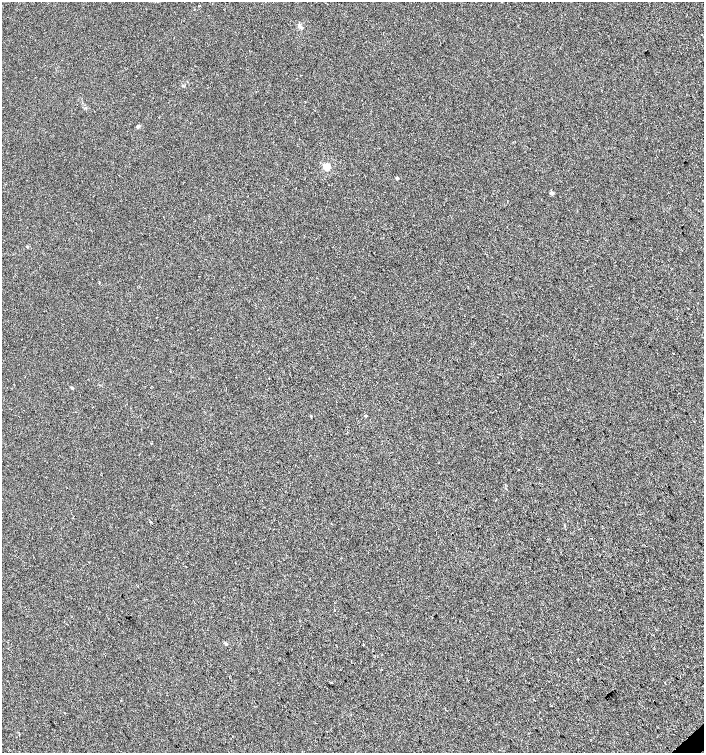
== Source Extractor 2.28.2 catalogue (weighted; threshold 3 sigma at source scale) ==
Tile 6 of 4 x 4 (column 2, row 2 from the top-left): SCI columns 1611-3013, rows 3001-4501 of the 5962 x 6005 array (HDU 1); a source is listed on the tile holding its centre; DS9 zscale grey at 2 x 2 block average (1 PNG px = mean of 2 x 2 image px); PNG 706 x 755 px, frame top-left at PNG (2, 2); no overlay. Shown black and unused: <1% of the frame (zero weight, under 2 of 3 exposures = <1% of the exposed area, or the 3 px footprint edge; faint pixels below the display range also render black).
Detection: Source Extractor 2.28.2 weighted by HDU 2 'WHT'; one run over the whole footprint, this tile lists its part. Background 0.00128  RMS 0.0057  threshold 0.0255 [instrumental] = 3 sigma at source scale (4.5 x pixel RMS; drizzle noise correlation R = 1.50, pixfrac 1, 0.0396/0.0396 arcsec/px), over >= 5 px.
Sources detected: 19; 1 cosmic-ray / hot-pixel residue — not listed; the other 18 listed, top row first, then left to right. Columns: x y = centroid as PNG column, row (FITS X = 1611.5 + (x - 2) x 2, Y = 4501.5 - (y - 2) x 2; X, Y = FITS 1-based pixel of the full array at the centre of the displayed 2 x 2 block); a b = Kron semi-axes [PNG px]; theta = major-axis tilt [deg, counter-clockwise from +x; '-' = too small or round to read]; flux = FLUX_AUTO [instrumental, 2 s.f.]
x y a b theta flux
302 28 4 3 - 1.5
138 126 5 3 - 2.5
327 167 3 3 - 47
397 178 2 2 - 3.4
551 193 3 2 - 6.2
27 247 3 3 - 1.8
99 282 2 2 - 0.93
673 353 2 2 - 1.5
72 388 2 2 - 2.2
365 416 3 2 - 1.7
151 443 2 2 - 0.62
519 470 2 2 - 1.5
496 500 2 2 - 1.8
151 521 2 2 - 2.4
235 563 2 2 - 0.64
225 644 3 2 - 3.2
331 683 2 2 - 2.2
121 700 2 2 - 0.46
Diffuse or blended objects may show on this block-average render without a row.